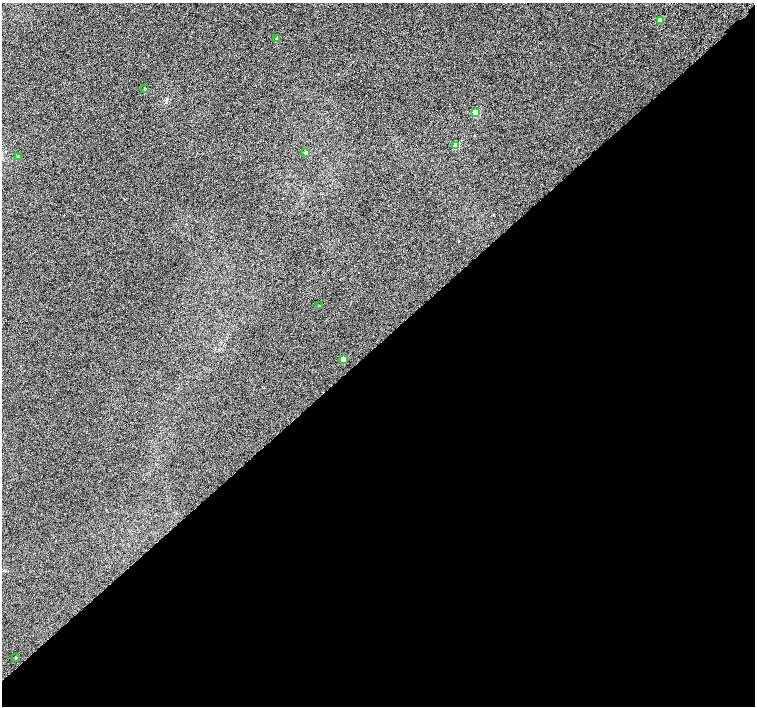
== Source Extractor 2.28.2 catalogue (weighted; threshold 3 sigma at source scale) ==
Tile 15 of 4 x 4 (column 3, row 4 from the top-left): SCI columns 3063-4567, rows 264-1671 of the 6118 x 6093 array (HDU 1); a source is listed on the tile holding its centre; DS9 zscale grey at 2 x 2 block average (1 PNG px = mean of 2 x 2 image px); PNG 757 x 708 px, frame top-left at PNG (2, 3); each listed source drawn as its Kron ellipse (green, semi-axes under 4 px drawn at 4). Shown black and unused: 51% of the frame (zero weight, under 2 of 3 exposures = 3% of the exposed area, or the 3 px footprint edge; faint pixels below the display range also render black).
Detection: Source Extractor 2.28.2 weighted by HDU 2 'WHT'; one run over the whole footprint, this tile lists its part. Background 0.0415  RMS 0.035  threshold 0.158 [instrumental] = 3 sigma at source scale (4.5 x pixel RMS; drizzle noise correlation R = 1.50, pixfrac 1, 0.0396/0.0396 arcsec/px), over >= 5 px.
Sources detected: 10; all 10 listed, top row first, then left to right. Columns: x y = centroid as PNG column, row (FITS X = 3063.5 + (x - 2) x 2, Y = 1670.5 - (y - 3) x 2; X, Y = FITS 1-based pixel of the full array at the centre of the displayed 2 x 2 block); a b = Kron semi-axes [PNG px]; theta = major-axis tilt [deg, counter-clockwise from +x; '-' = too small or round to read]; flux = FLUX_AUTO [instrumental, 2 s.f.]
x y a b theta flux
660 20 3 3 - 56
277 39 3 3 - 14
145 88 3 2 - 7.4
476 113 3 3 - 210
456 146 3 3 - 120
306 152 3 2 - 9.9
18 157 3 2 - 4.7
319 305 2 2 - 3.7
343 359 3 2 - 71
16 658 2 2 - 12
Diffuse or blended objects may show on this block-average render without a row.